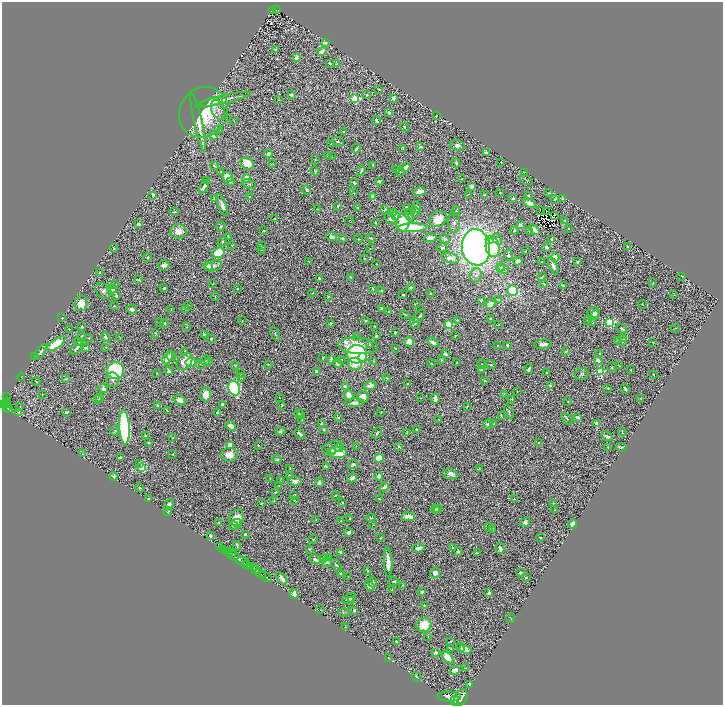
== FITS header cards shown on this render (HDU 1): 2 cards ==
NAXIS1  =                 1442
NAXIS2  =                 1405

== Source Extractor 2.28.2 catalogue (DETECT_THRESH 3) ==
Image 1442 x 1405 px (HDU 1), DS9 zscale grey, zoomed out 1/2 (1 PNG px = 2 x 2 image px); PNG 725 x 707 px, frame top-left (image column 2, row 1405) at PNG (2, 2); each listed source drawn as its Kron ellipse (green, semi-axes under 4 px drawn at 4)
Background 1.01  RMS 0.024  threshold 0.0729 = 3 sigma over >= 5 px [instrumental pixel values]
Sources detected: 751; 68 cannot appear on this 1/2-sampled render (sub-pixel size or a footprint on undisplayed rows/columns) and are neither listed nor drawn; of the other 683, the 500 brightest by FLUX_AUTO listed and drawn (183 fainter detections omitted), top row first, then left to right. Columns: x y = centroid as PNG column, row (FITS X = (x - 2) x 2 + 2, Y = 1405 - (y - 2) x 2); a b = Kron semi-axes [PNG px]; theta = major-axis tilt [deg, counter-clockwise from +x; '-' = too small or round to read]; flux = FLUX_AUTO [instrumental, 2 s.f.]
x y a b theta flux
277 10 3 2 - 89
272 11 4 3 - 98
326 42 2 2 - 50
276 49 2 2 - 5.8
322 51 5 3 - 34
296 58 2 2 - 71
330 63 4 2 - 6.2
336 64 4 3 - 4
379 89 4 2 - 3.4
291 95 4 3 - 8.1
367 95 4 3 - 4.7
393 98 3 3 - 24
278 99 4 2 - 2.7
355 99 4 3 - 410
223 100 29 4 14 44
212 102 11 4 14 64
218 110 10 6 -69 28
203 112 26 23 54 290
389 112 2 2 - 19
436 116 2 2 - 3.2
234 120 4 3 - 3
377 120 5 3 - 9.4
198 123 29 4 -77 85
405 127 4 2 - 4.7
218 130 3 3 - 5.8
344 132 3 3 - 5.6
214 136 2 2 - 25
338 142 6 2 -17 6.7
331 144 4 3 - 3.3
457 145 7 5 -10 31
421 147 3 2 - 12
403 148 4 2 - 6.3
356 149 5 4 - 10
486 153 4 3 - 15
268 154 4 3 - 20
328 155 2 2 - 3.7
332 157 2 2 - 2.4
315 160 2 2 - 3
247 163 7 5 -42 86
456 163 4 3 - 11
501 163 4 3 - 4.2
273 164 3 3 - 2.5
373 165 2 2 - 9.6
215 166 3 2 - 5
406 167 5 3 - 24
396 169 2 2 - 2.7
361 170 5 2 - 9.5
315 171 5 2 - 3.9
221 172 3 2 - 4
400 172 4 2 - 2.5
524 172 2 1 - 2.9
227 177 5 5 - 58
246 178 3 3 - 150
462 179 2 2 - 2.9
527 180 6 3 -31 5.2
206 181 3 2 - 3.2
230 181 4 3 - 8.3
379 181 2 2 - 42
354 183 4 3 - 12
249 184 7 3 -21 6.6
471 186 3 3 - 20
204 187 7 3 65 18
307 190 4 3 - 9.1
419 191 6 3 18 35
353 193 3 2 - 2.7
500 193 2 2 - 7.2
549 193 4 3 - 5.5
468 194 4 1 - 2.9
153 195 4 3 - 14
484 195 3 2 - 4
528 195 2 2 - 22
250 197 3 2 - 3.8
373 197 4 3 - 33
215 198 4 3 - 20
513 198 2 2 - 34
555 199 3 2 - 4.4
562 199 3 2 - 13
529 203 6 3 -19 31
222 205 11 3 -69 24
338 206 2 2 - 14
358 207 3 2 - 4.2
406 207 3 3 - 5.5
417 207 6 3 -83 14
317 209 3 2 - 2.5
385 209 3 2 - 8
456 211 4 3 - 4.1
540 211 4 1 - 6.1
547 211 2 1 - 3.6
174 212 4 3 - 4.1
415 212 5 3 - 7.1
393 213 3 2 - 2.6
409 215 6 4 -77 8.9
554 215 3 1 - 2.9
396 216 3 3 - 9.7
275 218 4 3 - 5.2
390 219 6 4 -38 15
438 219 9 7 37 81
564 220 2 2 - 4.4
349 221 5 2 - 2.6
375 222 3 2 - 6.1
403 222 9 6 77 290
454 223 10 5 -88 15
138 224 3 2 - 11
520 225 3 3 - 17
221 226 5 3 - 5.9
412 228 14 4 2 310
569 228 2 2 - 3.9
264 230 2 2 - 5.4
514 230 2 2 - 21
534 230 6 3 -48 28
178 231 8 7 - 58
529 231 2 2 - 7.4
331 236 5 4 - 20
228 237 4 2 - 5.8
342 238 2 2 - 32
370 238 4 2 - 4.1
430 238 6 3 11 33
358 239 4 2 - 3.4
445 239 5 3 - 8.7
497 239 6 4 -57 11
552 239 3 2 - 22
489 240 3 3 - 230
222 241 5 3 - 5.8
232 245 2 1 - 3.5
261 246 4 2 - 5
627 246 3 2 - 9
476 247 18 14 -82 3900
493 247 10 7 -81 180
547 247 3 2 - 28
442 248 5 3 - 12
114 249 4 3 - 6.2
262 249 4 2 - 5.6
370 249 2 2 - 3.4
525 251 2 2 - 5.3
218 253 6 5 - 140
508 255 5 4 - 10
148 257 5 3 - 6.3
555 257 4 4 - 61
365 258 4 3 - 3.2
451 258 8 5 -16 46
518 261 4 4 - 35
309 262 3 1 - 2.8
542 262 3 2 - 3.9
577 262 3 3 - 7.4
377 264 3 2 - 2.6
164 265 5 5 - 21
208 266 5 4 - 27
213 266 9 5 16 25
553 266 9 4 -67 25
500 268 4 2 - 5.7
504 269 6 4 -35 11
100 272 4 3 - 8.6
476 275 7 5 69 22
682 276 3 2 - 5.9
350 277 3 2 - 4.5
542 277 4 1 - 4.3
319 278 4 2 - 7
138 280 3 2 - 5.5
653 282 3 3 - 3.6
213 284 2 2 - 2.6
544 284 4 2 - 3.7
115 285 3 3 - 3.7
563 286 3 2 - 9.2
164 288 2 2 - 6.6
373 288 3 2 - 6.6
411 288 5 3 - 8.4
112 289 5 3 - 40
238 289 2 2 - 4.9
513 290 5 5 - 260
103 291 9 6 -45 19
382 291 3 3 - 8.1
312 293 4 2 - 2.9
430 293 3 3 - 4.2
403 295 2 2 - 9.6
674 295 2 2 - 2.6
116 296 4 3 - 13
215 297 4 2 - 4
328 297 4 3 - 3.8
481 300 3 2 - 6.5
498 300 3 2 - 2.4
81 303 8 6 78 68
417 303 4 3 - 3
490 304 5 4 - 38
642 304 4 4 - 4.3
114 306 3 2 - 2.9
188 306 3 2 - 4.7
185 308 3 3 - 8.9
132 309 5 4 - 21
381 309 4 3 - 12
171 310 3 2 - 3.3
389 311 2 2 - 5.6
593 312 7 5 -1 30
595 314 4 2 - 9.9
405 315 5 2 - 5.3
419 316 8 3 49 11
62 318 4 2 - 2.3
490 318 2 2 - 14
457 320 3 2 - 3.9
588 320 3 2 - 4.2
242 321 4 2 - 3.1
366 321 3 2 - 4.2
159 322 4 2 - 3.2
164 323 4 2 - 9.8
331 323 3 2 - 5.4
415 323 5 4 - 8.1
593 323 2 2 - 4
610 323 3 3 - 470
448 324 3 3 - 230
499 324 2 1 - 2.6
375 326 3 2 - 5.1
82 327 2 2 - 26
186 327 3 3 - 3.5
675 328 4 2 - 3.4
69 329 3 2 - 3.2
622 329 6 3 -35 9.1
395 332 2 2 - 12
156 333 3 2 - 5.6
204 334 3 2 - 5.3
275 334 7 3 -66 5.9
82 336 3 2 - 5.4
357 336 4 3 - 4.4
376 336 4 3 - 8.1
455 336 2 2 - 3
105 337 5 4 - 10
89 338 4 3 - 4.3
120 338 3 2 - 2.4
211 339 3 2 - 5.3
623 339 2 2 - 5.7
618 341 3 3 - 11
79 342 3 2 - 2.3
409 342 5 4 - 36
433 342 6 3 -30 40
622 342 2 2 - 4
653 342 2 2 - 3.3
56 344 11 4 35 200
370 344 4 3 - 6.2
543 344 9 4 7 30
497 345 2 2 - 2.6
507 345 3 3 - 9.8
358 346 20 8 -5 190
106 347 3 2 - 2.4
77 348 8 3 47 14
85 348 3 3 - 11
395 348 2 2 - 6.2
185 351 4 3 - 5.4
41 352 9 3 52 13
565 352 3 2 - 4.8
599 353 3 3 - 6.5
357 354 10 9 - 680
446 354 3 2 - 9.7
171 356 5 3 - 19
35 357 4 2 - 2.8
168 358 7 4 61 45
323 358 2 2 - 9.7
363 358 5 4 - 39
331 359 2 2 - 33
205 360 5 4 - 8.4
341 360 2 2 - 11
441 360 4 3 - 4
598 360 4 2 - 19
373 361 3 2 - 3.2
184 362 9 6 54 77
191 362 5 4 - 120
208 362 3 3 - 11
457 362 2 2 - 5.6
337 363 5 4 - 14
431 363 4 2 - 3.7
201 364 5 3 - 6
268 364 3 2 - 2.4
355 364 7 6 - 63
482 364 5 3 - 4.5
235 365 4 3 - 7
490 365 5 3 - 5.9
619 366 2 2 - 3.2
612 367 5 3 - 5
529 369 5 2 - 16
481 370 4 3 - 26
631 370 2 2 - 3.6
115 371 8 8 - 450
169 371 4 2 - 17
316 371 4 3 - 9.3
600 372 3 3 - 380
157 373 2 1 - 2.7
546 373 3 2 - 3.5
240 374 3 2 - 3.3
582 374 7 5 22 12
653 374 2 2 - 3.6
21 377 4 2 - 2.9
242 378 3 2 - 5.5
386 378 4 3 - 4.2
66 379 4 2 - 4.2
113 380 7 6 - 14
36 381 4 2 - 6.2
484 381 2 2 - 10
408 383 3 2 - 5.9
370 385 6 4 22 35
550 385 3 2 - 11
345 387 4 3 - 16
234 388 7 5 -68 610
608 388 2 2 - 6.2
103 389 5 4 - 11
625 389 5 2 - 9.6
517 391 2 1 - 2.8
206 394 7 5 82 42
504 394 4 2 - 3.3
42 395 3 2 - 3.2
349 395 5 4 - 51
7 397 2 1 - 33
279 397 2 1 - 2.8
363 397 6 5 - 55
100 398 3 3 - 5.1
421 398 3 2 - 2.9
641 398 3 2 - 3.7
435 399 5 3 - 36
512 399 3 2 - 3.1
97 400 4 3 - 3.6
180 400 6 4 -22 32
6 401 4 3 - 390
568 402 2 2 - 2.4
6 403 3 2 - 400
354 403 9 4 4 25
3 404 3 2 - 610
7 405 2 1 - 120
158 405 3 2 - 12
222 405 2 2 - 56
282 405 4 3 - 4.3
20 406 2 1 - 3.1
467 406 3 3 - 3.4
6 407 2 2 - 190
9 409 3 2 - 240
167 411 3 2 - 6.1
509 411 7 3 -68 8.6
19 412 2 2 - 26
67 412 4 2 - 5.6
381 412 3 2 - 2.6
217 413 4 3 - 14
299 414 3 2 - 2.4
301 414 4 3 - 3.5
501 415 3 2 - 5.8
578 417 4 2 - 18
338 418 2 2 - 9.5
439 419 2 1 - 3.2
567 419 7 2 -50 6.7
302 420 3 2 - 4.4
322 423 3 3 - 31
596 423 4 3 - 22
488 424 5 4 - 13
494 424 4 3 - 4.1
231 426 6 4 -43 36
124 428 17 5 -87 870
323 429 3 2 - 9.3
417 429 3 2 - 9.3
115 431 5 4 - 6.3
280 431 5 4 - 10
622 432 4 2 - 5
377 433 6 3 59 8.4
407 433 3 3 - 4.9
300 434 6 3 -43 21
145 435 2 2 - 4
607 436 6 3 -29 18
172 438 4 2 - 3.1
149 443 3 3 - 5
539 443 3 2 - 14
230 445 3 2 - 130
258 445 2 2 - 7.6
356 446 3 2 - 3.2
398 446 3 3 - 6.8
332 447 11 6 21 21
339 447 4 4 - 17
608 447 2 2 - 2.6
621 447 5 2 - 6.7
333 451 3 2 - 21
337 452 10 6 -3 140
83 454 2 2 - 2.4
173 454 3 2 - 2.9
229 455 8 6 0 59
120 457 3 2 - 10
379 458 4 4 - 120
277 459 4 3 - 7.8
139 463 3 3 - 11
353 465 5 4 - 13
326 466 4 3 - 7.3
142 467 4 4 - 89
290 469 3 2 - 3.1
479 469 3 2 - 3.5
451 474 7 5 -11 34
289 475 3 2 - 4
114 476 4 3 - 13
379 476 4 4 - 21
270 478 2 2 - 3.9
352 478 5 3 - 20
280 480 4 2 - 2.8
295 481 7 5 -12 22
319 483 4 3 - 24
279 486 4 3 - 6
385 487 4 3 - 20
140 488 5 3 - 4.1
276 492 3 3 - 4.5
294 495 3 2 - 7.8
335 496 4 2 - 4.1
379 498 2 2 - 2.3
148 499 2 2 - 13
514 499 4 2 - 3.8
294 500 3 3 - 3.6
274 501 4 2 - 4.6
342 502 3 2 - 4.4
261 503 2 2 - 5.2
553 503 3 2 - 3
169 505 6 3 50 20
435 509 4 3 - 6.8
438 509 4 3 - 6.6
554 510 2 2 - 5.6
168 512 4 2 - 3.5
408 517 7 3 -7 74
237 518 9 7 56 77
371 518 5 3 - 6.2
316 519 3 2 - 2.6
350 519 2 2 - 11
341 521 2 2 - 6.9
219 522 2 2 - 10
525 522 5 4 - 21
237 523 5 3 - 13
572 524 4 3 - 26
373 525 3 2 - 2.7
233 526 4 4 - 13
489 527 4 2 - 4.5
492 529 4 3 - 6.7
349 532 4 3 - 15
245 534 3 2 - 5.3
210 536 2 2 - 53
380 538 2 1 - 2.4
540 538 2 2 - 4.7
313 539 5 3 - 6
237 546 4 2 - 6.2
220 547 2 2 - 210
418 548 6 3 12 19
452 548 3 2 - 9.5
500 548 5 3 - 21
224 549 4 3 - 460
309 549 3 2 - 3
226 551 2 1 - 380
458 551 3 2 - 13
340 552 3 2 - 14
229 553 4 2 - 1100
477 553 4 2 - 6.5
232 554 3 2 - 970
328 557 3 2 - 2.5
237 558 14 3 -33 3500
323 558 4 2 - 3.8
315 559 6 3 -22 17
243 561 6 3 -10 1300
327 562 5 4 - 13
388 562 14 3 -87 57
246 564 2 1 - 460
336 565 6 3 -52 7.5
250 567 4 2 - 1000
254 567 3 2 - 410
256 569 4 2 - 650
367 571 2 2 - 3.6
520 572 2 2 - 14
260 573 6 2 -31 1900
435 573 5 5 - 21
341 574 2 2 - 42
348 576 2 1 - 2.6
266 577 6 2 -36 2000
282 578 7 3 -54 26
526 578 4 3 - 6.1
394 581 6 2 0 5.2
373 582 5 3 - 8.4
403 585 2 2 - 2.4
370 586 6 4 -55 26
391 590 3 3 - 3.7
422 592 4 3 - 8.3
489 593 3 2 - 12
294 594 5 3 - 26
349 598 7 3 26 12
351 600 2 2 - 20
424 606 4 3 - 5
320 610 2 2 - 3.5
354 610 3 2 - 9
343 612 5 2 - 5.4
511 618 5 2 - 3.3
424 625 7 7 - 130
345 627 2 2 - 3.7
428 637 3 2 - 2.4
396 641 3 2 - 6.2
451 641 2 2 - 4.4
461 647 5 2 - 2.8
451 649 4 2 - 2.5
465 649 6 3 -21 39
436 653 3 3 - 17
388 658 4 3 - 3.6
448 658 7 4 -44 77
466 668 3 2 - 2.4
455 670 5 4 - 37
416 677 5 3 - 13
470 684 3 3 - 21
449 696 12 5 -2 9700
461 698 9 6 63 7500
455 701 5 3 - 2900
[183 fainter detections neither listed nor drawn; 68 sub-pixel or undisplayed-footprint detections neither listed nor drawn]